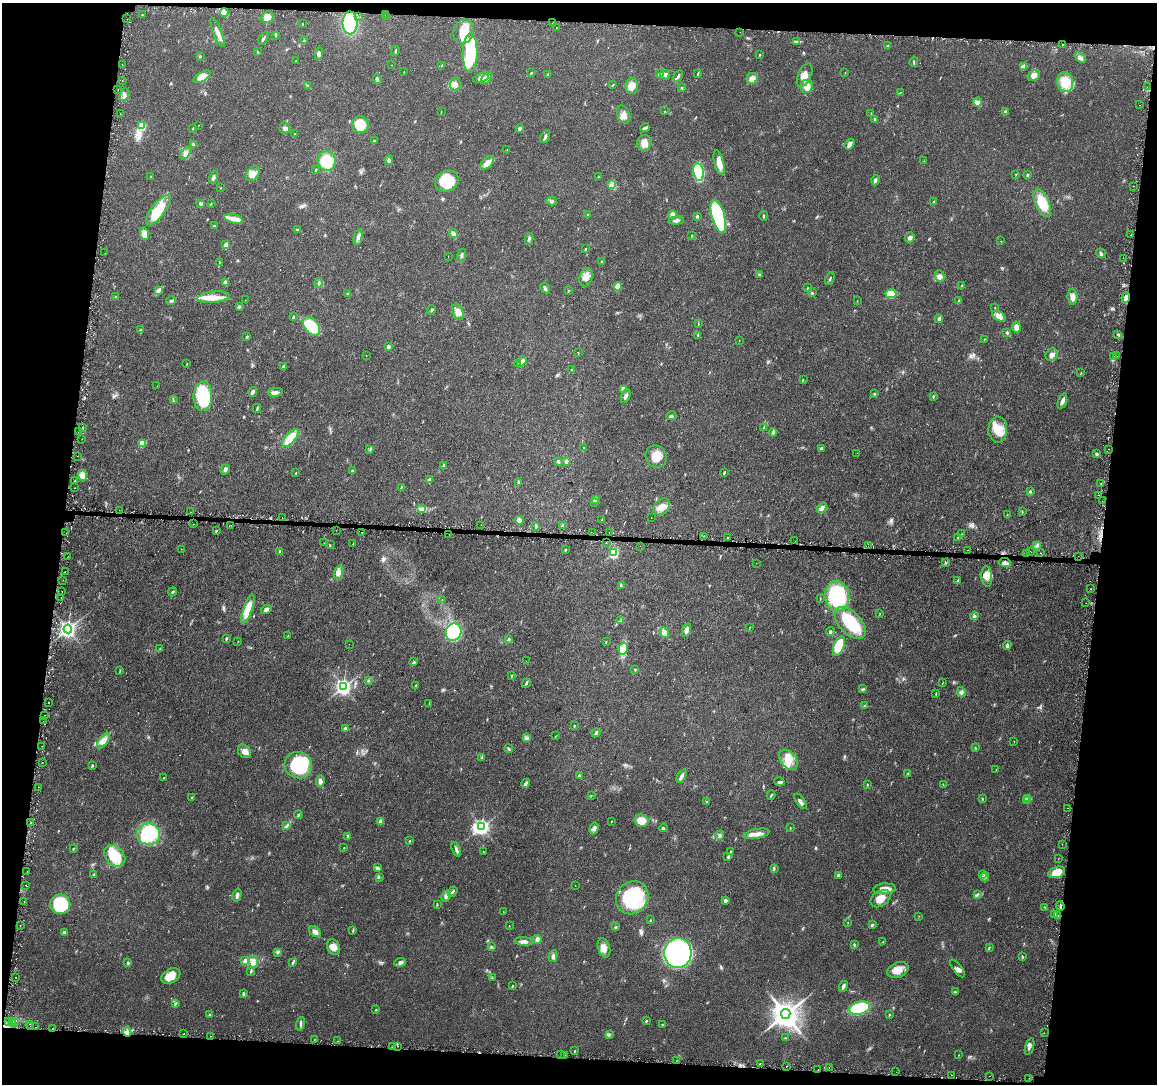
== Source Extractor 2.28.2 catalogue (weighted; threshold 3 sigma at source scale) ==
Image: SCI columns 1-4620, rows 237-4562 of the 4627 x 4854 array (HDU 1 of 3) = the unmasked area's bounding box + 8 px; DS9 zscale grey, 4 x 4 block average (1 PNG px = mean of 4 x 4 image px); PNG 1159 x 1086 px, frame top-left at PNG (2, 3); each listed source drawn as its Kron ellipse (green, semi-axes under 4 px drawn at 4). Shown black and unused: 15% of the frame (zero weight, under 3 of 6 exposures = <1% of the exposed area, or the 3 px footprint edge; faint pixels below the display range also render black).
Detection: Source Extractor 2.28.2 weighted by HDU 2 'WHT'. Background 0.0283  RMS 0.002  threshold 0.00822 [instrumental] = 3 sigma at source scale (4.09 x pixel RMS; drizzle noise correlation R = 1.36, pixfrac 0.8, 0.0396/0.0396 arcsec/px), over >= 5 px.
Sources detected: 609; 7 too faint to see at this stretch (4 x 4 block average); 1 inside a brighter object's white glare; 24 cosmic-ray / hot-pixel residue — neither listed nor drawn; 18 coinciding with a brighter row at this scale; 19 inside a brighter listed object's ellipse — not listed separately; of the other 540, all 500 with FLUX_AUTO >= 0.225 (the completeness limit of this list) listed and drawn (40 fainter detections not listed), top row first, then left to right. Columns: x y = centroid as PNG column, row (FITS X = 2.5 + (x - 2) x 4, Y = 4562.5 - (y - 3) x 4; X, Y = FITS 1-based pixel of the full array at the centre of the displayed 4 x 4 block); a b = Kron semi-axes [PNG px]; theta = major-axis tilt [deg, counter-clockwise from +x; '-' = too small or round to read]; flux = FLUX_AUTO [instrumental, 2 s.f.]
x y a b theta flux
224 12 4 3 - 3.3
142 15 3 2 - 0.72
385 15 2 2 - 0.27
267 17 6 5 - 10
358 17 2 2 - 0.41
386 17 2 2 - 0.99
127 19 2 2 - 0.24
350 23 11 7 -89 70
553 23 2 2 - 0.62
302 24 2 2 - 0.42
556 28 2 2 - 0.24
464 32 12 10 67 27
740 32 2 2 - 0.23
217 33 15 3 -69 7.5
276 35 3 2 - 1
264 38 7 2 56 1.8
304 41 3 2 - 0.78
797 41 3 2 - 0.78
887 45 3 2 - 0.84
1063 45 2 2 - 0.54
396 51 5 2 - 1.1
258 52 2 2 - 0.64
470 53 20 7 89 97
319 54 6 3 82 2.9
759 55 2 2 - 0.95
200 56 3 2 - 0.82
1080 57 6 4 -41 3.7
296 61 2 2 - 0.26
914 62 5 2 - 1.1
122 65 2 2 - 0.35
391 65 2 2 - 0.38
442 66 3 2 - 0.89
1024 66 4 3 - 6.7
404 72 2 2 - 0.28
845 72 2 2 - 0.32
531 73 4 2 - 1.1
698 73 4 2 - 0.91
547 74 4 2 - 0.94
660 74 3 3 - 2.5
665 74 5 4 - 3
805 75 12 6 67 9.9
1034 75 6 5 - 5.8
678 76 6 2 64 2.3
202 77 10 4 30 27
481 78 8 4 18 5.3
487 78 7 4 50 5.4
752 78 6 5 - 5.4
377 79 5 3 - 1.8
122 81 2 2 - 0.35
1065 82 10 8 -82 27
455 84 6 5 - 5.7
307 85 3 2 - 0.78
613 85 2 2 - 0.46
632 86 8 6 89 12
807 86 7 6 - 10
1147 87 2 2 - 0.31
681 88 3 2 - 0.84
118 89 2 2 - 0.6
900 92 2 2 - 0.42
124 95 6 2 66 3.1
978 102 4 4 - 2.9
1140 105 2 2 - 0.99
665 111 2 2 - 0.32
1005 111 3 2 - 2.4
441 112 2 2 - 0.36
871 113 3 2 - 0.52
120 114 2 2 - 0.23
624 115 9 6 -65 7
875 119 2 2 - 3.5
199 125 2 2 - 0.28
360 125 8 8 - 33
142 126 2 2 - 23
645 127 4 2 - 1.7
193 128 3 2 - 0.75
285 128 5 5 - 3.6
520 128 4 4 - 2.6
295 134 2 2 - 0.71
545 137 7 2 66 2.7
374 141 3 3 - 1.2
644 143 8 7 - 8.4
193 144 4 2 - 1.3
850 144 6 3 55 5.9
507 150 2 2 - 0.47
185 153 7 4 58 4.3
389 160 4 3 - 1.8
327 161 10 9 - 33
924 161 2 2 - 0.31
487 163 8 5 44 8
719 163 13 5 -76 13
316 170 4 2 - 0.85
699 172 8 5 -79 74
253 173 8 6 51 7.4
1016 174 2 2 - 0.56
1028 175 3 2 - 1.1
151 176 2 2 - 0.45
213 177 6 2 74 2.6
598 177 3 2 - 0.76
875 180 5 3 - 2.1
447 181 12 10 29 37
611 185 2 2 - 0.6
1134 186 2 2 - 0.29
221 187 2 2 - 0.36
552 201 5 3 - 2.9
934 201 2 2 - 1.9
201 203 3 3 - 1.9
211 203 2 2 - 0.34
1042 203 15 7 -65 32
158 210 18 7 52 40
588 215 2 2 - 1.6
673 215 5 3 - 9.3
697 216 3 2 - 1.6
718 216 17 6 -73 120
763 216 5 2 - 1.2
234 219 9 4 -13 7.2
676 221 7 4 8 3.8
214 226 4 3 - 1.4
298 229 3 2 - 1.1
454 233 4 3 - 3.7
144 234 6 4 -78 12
691 235 2 2 - 0.48
1131 235 2 2 - 0.29
358 237 8 3 78 4.2
910 237 5 4 - 3.5
529 239 6 3 77 2.3
1001 241 2 2 - 0.38
226 245 4 3 - 5.6
586 249 3 2 - 0.95
105 253 2 2 - 0.29
1101 253 5 3 - 2
461 255 6 2 73 2
448 256 2 2 - 0.23
1123 258 2 2 - 0.29
601 261 3 2 - 1
219 262 2 2 - 0.52
759 274 2 2 - 0.71
940 276 6 4 -68 3.8
586 277 9 6 73 9.1
830 279 6 2 67 1.6
225 282 3 2 - 3.8
319 283 5 3 - 1.7
962 285 3 2 - 0.76
618 286 4 4 - 7.8
545 288 5 3 - 2.5
808 288 2 2 - 0.36
159 290 4 2 - 2
568 290 2 2 - 0.45
347 293 2 2 - 0.83
812 293 3 2 - 1.1
891 294 5 4 - 16
115 296 2 2 - 0.53
213 297 16 5 6 16
1072 297 7 5 -82 6.8
1126 297 5 3 - 3.8
171 300 5 3 - 1.8
245 300 2 2 - 0.3
958 300 3 2 - 0.9
857 301 2 2 - 0.26
239 306 3 2 - 0.95
995 308 3 2 - 0.69
431 310 5 2 - 1.5
458 312 8 5 -69 9.5
999 316 8 4 -32 8.1
293 317 3 2 - 0.97
939 319 4 4 - 2.2
698 323 2 2 - 0.29
311 326 11 7 -54 38
1016 327 5 4 - 7.3
140 330 4 2 - 1.4
1007 333 3 3 - 2
1117 334 2 2 - 0.47
698 335 2 2 - 0.42
247 336 4 2 - 1
985 339 2 2 - 0.42
739 340 2 2 - 0.23
388 346 4 3 - 2.6
578 352 2 2 - 0.48
1052 355 6 5 - 5.6
366 356 2 2 - 0.39
1116 356 2 2 - 1.8
1113 357 2 2 - 4.7
522 361 5 2 - 2.7
518 363 2 2 - 0.36
187 364 2 2 - 0.48
284 366 4 3 - 1.9
572 370 3 2 - 1.1
1081 373 3 2 - 0.42
803 380 2 2 - 0.54
157 386 2 2 - 0.24
623 390 4 4 - 2.6
253 392 5 2 - 3.6
276 392 8 4 9 3.9
875 394 3 2 - 0.85
203 396 15 9 87 59
626 396 7 3 67 4.1
933 396 4 2 - 1.3
173 399 2 2 - 0.56
1062 401 8 3 71 4
257 408 5 2 - 1.3
671 416 5 3 - 2.3
83 427 2 2 - 0.67
764 427 3 2 - 1
998 430 13 9 89 18
78 432 2 2 - 0.31
773 432 4 3 - 1.9
290 438 11 5 49 30
82 439 2 2 - 0.4
142 443 3 3 - 15
583 448 2 2 - 0.71
821 449 2 2 - 4
1108 449 2 2 - 0.23
370 450 2 2 - 0.74
857 453 2 2 - 0.26
1096 454 3 3 - 2
77 456 2 2 - 0.28
656 456 11 10 - 15
558 461 3 2 - 2.6
566 461 4 3 - 2.8
443 465 4 2 - 1.3
225 469 5 3 - 3.2
352 471 3 2 - 1.4
724 472 4 2 - 1.1
296 473 2 2 - 0.73
82 475 5 4 - 12
429 480 4 3 - 2.4
75 481 2 2 - 0.91
519 482 4 2 - 1.7
1101 483 2 2 - 0.33
401 487 3 2 - 0.77
75 488 2 2 - 0.53
1030 492 2 2 - 3.5
1098 495 2 2 - 0.62
595 500 2 2 - 13
1102 501 2 2 - 0.24
595 502 2 2 - 0.6
662 507 10 6 49 11
822 508 5 4 - 4.4
422 509 3 3 - 2.1
119 510 2 2 - 0.26
190 512 2 2 - 0.35
1022 512 4 2 - 0.83
1007 514 2 2 - 0.36
651 517 2 2 - 0.24
282 518 2 2 - 0.3
519 520 4 4 - 4.7
601 520 2 2 - 0.41
193 524 2 2 - 0.75
231 525 2 2 - 0.37
481 525 2 2 - 0.26
563 525 4 3 - 2.3
536 527 3 2 - 1.1
216 530 3 2 - 1.1
336 530 2 2 - 0.26
362 532 2 2 - 1.5
609 532 2 2 - 0.3
66 533 2 2 - 0.3
593 533 2 2 - 0.6
449 534 2 2 - 0.71
962 534 2 2 - 0.65
703 536 2 2 - 0.45
728 537 2 2 - 0.9
958 537 2 2 - 0.56
795 541 2 2 - 0.39
324 543 2 2 - 0.23
353 543 2 2 - 0.58
606 543 2 2 - 0.24
330 545 2 2 - 0.75
640 546 2 2 - 0.7
868 546 2 2 - 0.3
1037 546 3 2 - 1
181 549 2 2 - 0.25
565 550 3 2 - 1
968 550 2 2 - 0.26
280 551 4 3 - 2.2
1030 551 2 2 - 1.2
614 553 3 2 - 69
1040 553 2 2 - 0.57
1027 554 2 2 - 0.99
1078 556 2 2 - 0.23
68 557 2 2 - 0.26
946 562 2 2 - 3.1
756 563 2 2 - 0.22
1005 563 6 4 -6 4.7
65 571 2 2 - 0.34
338 572 7 3 70 4.3
987 576 10 5 -86 9.5
63 580 2 2 - 0.58
958 580 3 2 - 1.1
621 585 3 2 - 1
1091 589 2 2 - 0.56
62 592 2 2 - 0.51
173 592 5 2 - 1.3
837 596 15 12 -82 85
61 597 2 2 - 0.23
820 598 2 2 - 0.46
442 600 2 2 - 0.3
1086 603 2 2 - 0.32
248 609 15 4 70 24
266 609 5 3 - 4
880 613 2 2 - 0.34
974 616 4 3 - 2.7
621 621 2 2 - 0.76
850 623 19 11 -47 46
750 627 2 2 - 0.28
68 629 4 4 - 250
686 630 7 3 73 5.2
454 632 8 8 - 71
830 632 4 3 - 2.1
664 633 5 4 - 9.7
288 636 2 2 - 0.65
226 638 3 2 - 1.3
508 639 3 3 - 1.9
238 641 2 2 - 0.53
606 642 2 2 - 0.58
349 644 2 2 - 0.29
1007 645 4 2 - 2.8
839 646 10 5 69 39
623 648 6 4 76 6.6
160 649 3 2 - 0.63
526 661 2 2 - 0.24
414 662 2 2 - 0.92
635 669 3 2 - 0.81
120 670 3 2 - 0.78
511 675 3 2 - 0.73
368 680 3 2 - 1.2
526 683 5 2 - 1.8
942 683 2 2 - 0.39
415 685 4 2 - 0.87
343 687 3 3 - 220
863 689 2 2 - 0.76
961 692 5 3 - 2.4
936 693 2 2 - 0.55
48 702 2 2 - 0.81
429 704 4 2 - 1.1
864 705 3 2 - 1.1
44 715 2 2 - 0.27
43 721 2 2 - 0.49
574 725 3 2 - 0.49
345 728 4 2 - 1.8
596 733 4 3 - 2.1
556 736 2 2 - 0.42
527 737 3 3 - 2.1
103 741 9 4 52 7.9
1014 741 2 2 - 0.29
41 746 2 2 - 0.25
975 748 2 2 - 0.65
509 749 4 2 - 1.7
244 751 7 5 -48 6.9
482 758 3 2 - 0.79
788 760 11 7 -51 14
42 763 2 2 - 0.3
92 765 3 2 - 1.3
298 765 14 13 - 66
996 769 2 2 - 0.46
908 774 3 2 - 0.92
579 775 3 2 - 1.2
682 776 7 3 64 4.1
164 778 3 2 - 0.74
320 781 6 4 87 4.2
779 782 5 3 - 2.3
525 783 5 3 - 3
867 784 2 2 - 0.53
943 784 2 2 - 0.43
38 787 2 2 - 0.23
771 795 4 2 - 1
591 796 2 2 - 0.28
192 797 3 2 - 0.64
982 799 2 2 - 0.77
1027 799 2 2 - 16
707 801 2 2 - 0.58
800 801 9 3 -56 4
1026 801 2 2 - 0.95
1068 808 2 2 - 0.29
298 815 4 2 - 1.6
381 821 2 2 - 7.8
612 821 2 2 - 0.51
641 821 7 6 - 19
31 823 3 2 - 1.1
286 826 4 2 - 1.4
482 827 4 3 - 180
594 828 6 4 74 3.8
663 828 4 2 - 1.3
790 828 2 2 - 0.51
149 834 11 10 - 51
757 834 13 4 10 7.5
720 835 4 3 - 2.1
347 836 4 2 - 1.1
410 841 2 2 - 0.76
1062 844 2 2 - 0.34
344 848 2 2 - 0.73
73 849 3 2 - 0.71
456 849 7 3 -67 3
731 851 3 2 - 1
483 852 2 2 - 0.53
115 856 12 9 -44 35
728 857 4 3 - 2.1
1058 859 2 2 - 0.25
378 868 4 3 - 2.3
774 868 4 2 - 1.3
27 871 2 2 - 0.25
1057 872 9 5 16 17
982 874 2 2 - 0.37
93 875 4 2 - 1.7
838 875 4 3 - 1.7
379 877 3 2 - 0.63
985 877 4 2 - 2
26 885 2 2 - 0.26
575 886 2 2 - 0.27
885 889 11 5 4 11
453 892 5 2 - 2.5
977 894 3 2 - 1.1
237 895 7 3 75 3
446 896 5 4 - 3.5
632 898 17 15 51 95
880 899 11 7 34 14
725 900 4 3 - 2.1
24 901 2 2 - 0.66
60 904 10 9 - 54
437 905 2 2 - 0.53
1060 906 4 2 - 1.6
1045 907 2 2 - 0.61
503 912 2 2 - 0.36
1055 914 3 2 - 1.6
919 916 2 2 - 0.29
1058 916 2 2 - 0.34
650 920 2 2 - 0.59
848 922 2 2 - 0.48
20 925 2 2 - 0.89
872 925 3 3 - 1.9
509 926 2 2 - 0.54
615 927 3 2 - 0.76
353 930 3 2 - 0.65
64 932 4 3 - 2.3
315 932 7 4 -41 5.2
537 939 4 4 - 3.9
524 941 9 4 -3 5
883 942 4 2 - 0.99
854 944 3 2 - 0.87
334 947 8 6 -61 8.8
491 947 3 2 - 1.2
989 947 3 2 - 0.76
604 948 10 6 -71 9.1
277 952 3 2 - 0.99
678 953 15 13 85 210
553 956 6 3 79 2.7
1022 956 3 2 - 0.67
244 961 4 3 - 2.3
254 962 6 3 -70 3.5
400 962 6 4 9 3.1
128 963 3 2 - 1.8
293 963 4 2 - 1.6
957 968 11 4 -52 4.4
898 970 11 7 22 12
251 971 4 2 - 1.3
171 976 10 7 31 14
16 977 2 2 - 0.6
492 977 2 2 - 0.37
513 986 3 2 - 1.1
843 986 6 2 66 3.5
955 992 3 3 - 1.9
244 993 4 2 - 1.9
176 1003 4 2 - 1.4
860 1008 10 6 15 68
376 1010 2 2 - 0.72
210 1014 3 2 - 1.1
786 1014 5 5 - 1100
889 1014 2 2 - 0.73
646 1021 2 2 - 1.7
9 1022 2 2 - 0.33
12 1022 2 2 - 0.75
15 1023 2 2 - 0.37
30 1024 2 2 - 0.4
300 1024 7 2 77 2.4
662 1024 3 2 - 0.66
30 1026 2 2 - 0.4
36 1027 2 2 - 0.51
52 1028 2 2 - 0.38
127 1032 4 2 - 2.5
1044 1033 2 2 - 0.3
184 1034 2 2 - 0.61
609 1035 3 2 - 0.77
210 1036 2 2 - 0.42
785 1038 2 2 - 0.6
314 1040 2 2 - 0.32
338 1041 2 2 - 0.41
398 1046 2 2 - 0.28
1029 1046 8 3 73 3.8
393 1047 3 2 - 1.3
575 1051 2 2 - 0.57
560 1054 2 2 - 0.26
564 1055 2 2 - 0.26
959 1055 2 2 - 0.37
676 1061 2 2 - 0.27
760 1063 2 2 - 0.28
787 1066 2 2 - 0.95
829 1068 2 2 - 0.31
818 1070 2 2 - 0.67
896 1072 2 2 - 0.23
952 1075 2 2 - 0.37
989 1076 2 2 - 0.23
1029 1078 2 2 - 0.42
Overlapping masked pixels (flux is a lower limit): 8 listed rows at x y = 385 15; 386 17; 1113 357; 449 534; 1027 554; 1060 906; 127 1032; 393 1047
Diffuse or blended objects may show on this block-average render without a row.